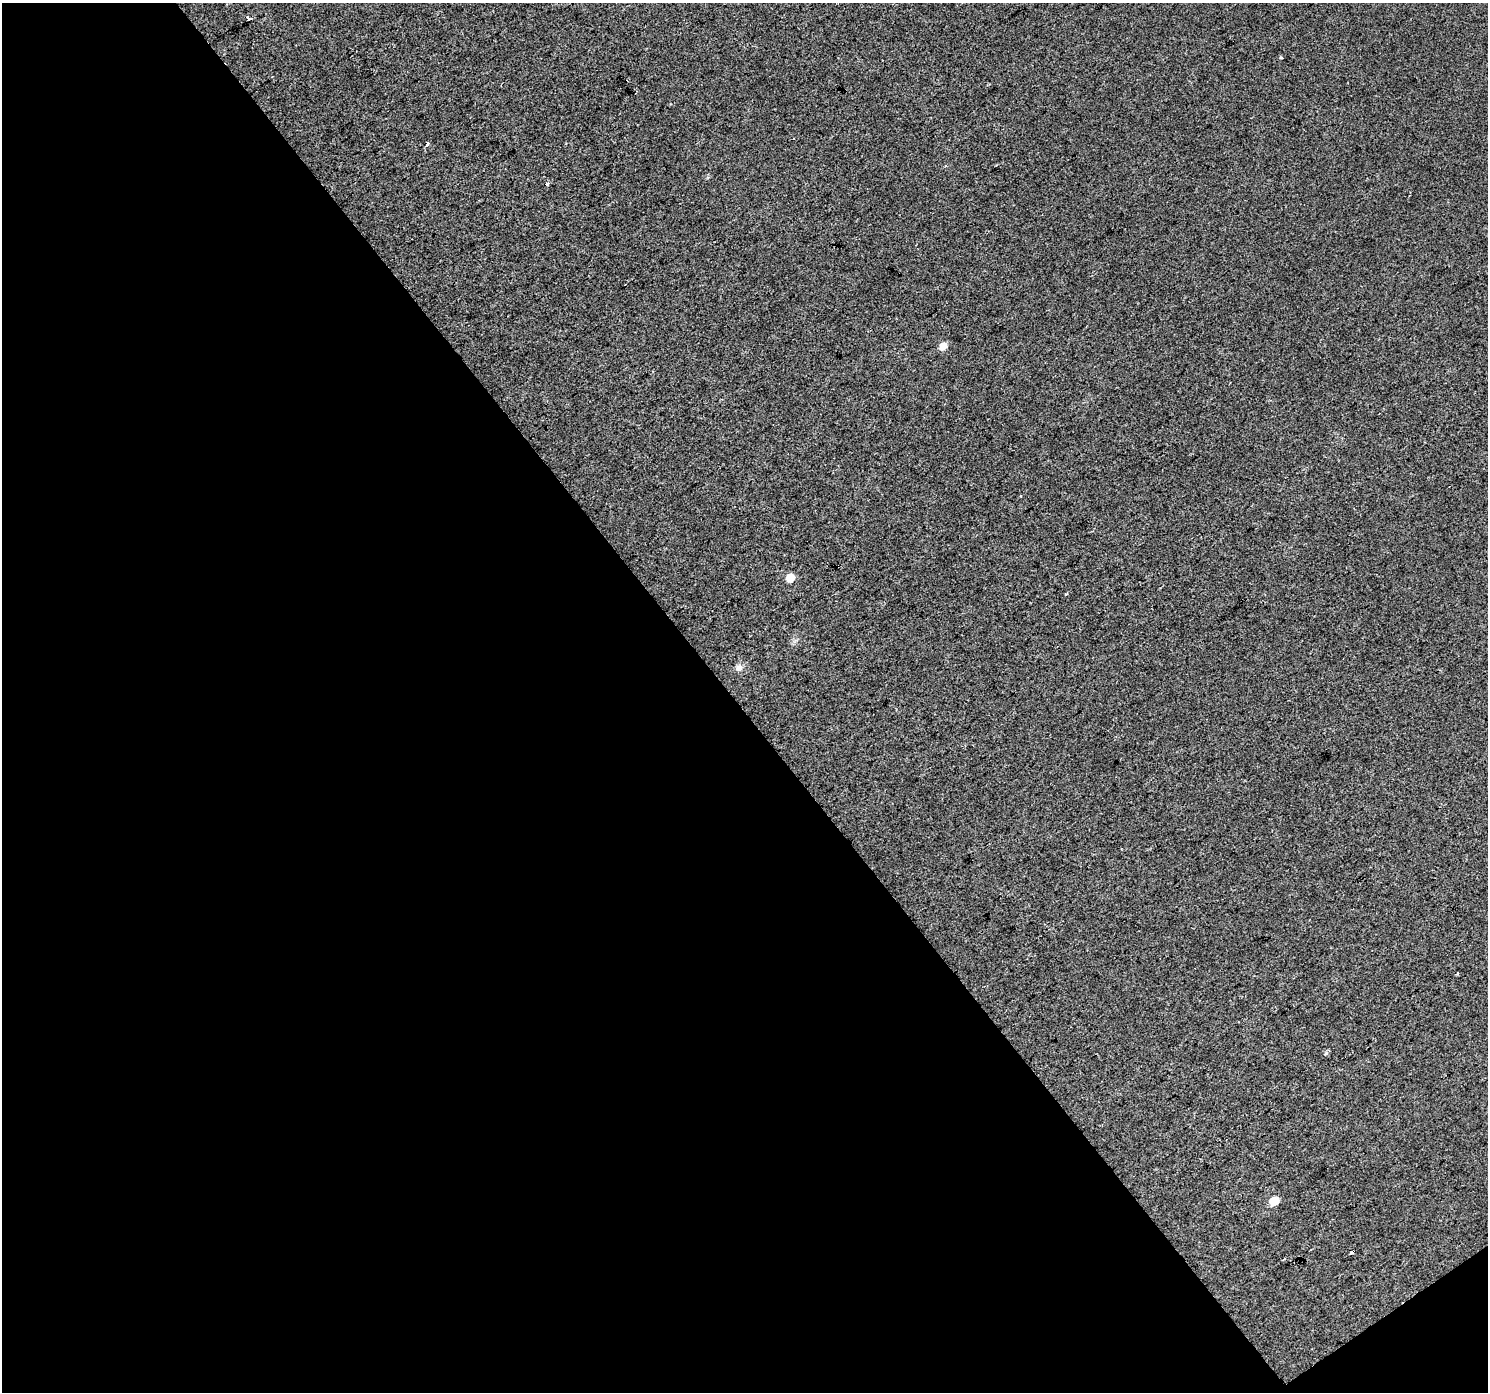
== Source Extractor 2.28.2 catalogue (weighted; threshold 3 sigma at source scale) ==
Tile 3 of 2 x 2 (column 1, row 2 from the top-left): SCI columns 1-1486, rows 91-1480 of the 2972 x 2943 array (HDU 1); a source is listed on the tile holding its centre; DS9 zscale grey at full resolution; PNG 1490 x 1394 px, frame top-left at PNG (2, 3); no overlay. Shown black and unused: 50% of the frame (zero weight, under 2 of 3 exposures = <1% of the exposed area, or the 3 px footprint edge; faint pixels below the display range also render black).
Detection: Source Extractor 2.28.2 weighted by HDU 2 'WHT'; one run over the whole footprint, this tile lists its part. Background 0.0222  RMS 0.0081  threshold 0.0364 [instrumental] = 3 sigma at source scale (4.5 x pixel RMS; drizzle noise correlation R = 1.50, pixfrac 1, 0.0396/0.0396 arcsec/px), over >= 5 px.
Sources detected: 10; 1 cosmic-ray / hot-pixel residue — not listed; the other 9 listed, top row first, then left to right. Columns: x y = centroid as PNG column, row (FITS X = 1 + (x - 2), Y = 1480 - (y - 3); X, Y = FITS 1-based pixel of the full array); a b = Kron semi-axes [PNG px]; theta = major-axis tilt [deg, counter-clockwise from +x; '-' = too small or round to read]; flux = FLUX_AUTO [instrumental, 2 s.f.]
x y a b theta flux
249 18 5 3 - 10
428 144 4 3 - 3.2
547 184 3 3 - 8.7
943 346 7 6 - 7.8
790 578 6 6 - 12
739 667 9 7 2 3.2
1457 973 3 3 - 1.3
1326 1053 6 4 45 1.3
1274 1201 7 6 - 13